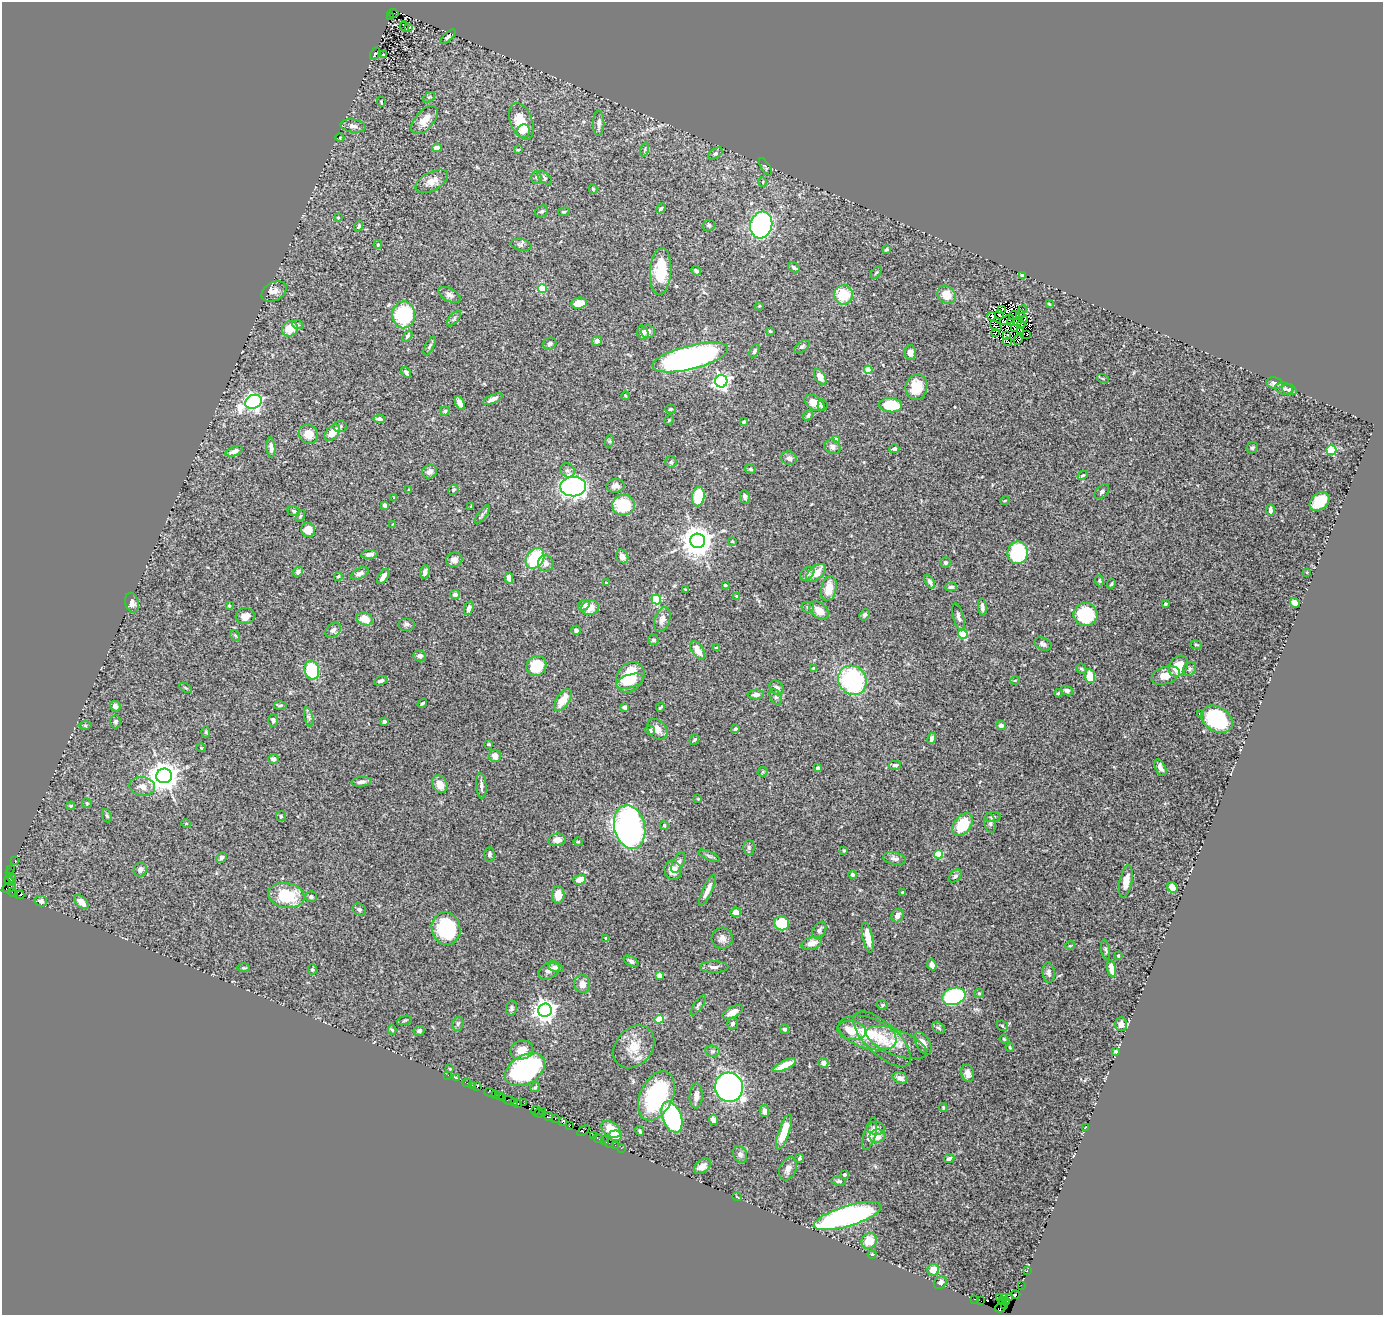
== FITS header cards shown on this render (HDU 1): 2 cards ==
NAXIS1  =                 1381
NAXIS2  =                 1313

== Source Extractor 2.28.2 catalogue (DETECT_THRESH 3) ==
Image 1381 x 1313 px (HDU 1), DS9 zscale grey, 1 PNG px = 1 image px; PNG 1385 x 1317 px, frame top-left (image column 1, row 1313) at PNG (2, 2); each listed source drawn as its Kron ellipse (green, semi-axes under 4 px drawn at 4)
Background 0.892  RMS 0.026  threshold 0.0773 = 3 sigma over >= 5 px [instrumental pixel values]
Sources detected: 425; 8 with non-positive FLUX_AUTO (blend fragments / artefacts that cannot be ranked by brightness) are neither listed nor drawn; the other 417 listed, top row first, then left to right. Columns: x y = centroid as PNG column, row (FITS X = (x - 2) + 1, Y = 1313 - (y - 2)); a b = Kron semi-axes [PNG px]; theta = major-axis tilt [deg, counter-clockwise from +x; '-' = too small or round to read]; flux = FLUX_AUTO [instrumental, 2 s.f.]
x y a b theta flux
393 13 5 2 - 62
391 16 2 2 - 35
404 27 5 2 - 4.4
409 28 3 2 - 6.6
448 37 9 4 44 3.4
375 54 6 4 63 2
383 55 3 2 - 1.7
429 97 7 3 35 2.3
381 102 5 3 - 1.7
425 120 17 9 48 20
521 121 19 11 -69 47
599 123 13 5 89 8.4
353 126 12 6 -7 8.7
523 131 7 6 - 6.2
340 137 4 3 - 1.3
437 148 5 4 - 8.7
518 150 3 3 - 1.5
645 150 7 3 71 2.2
715 153 8 4 33 3.1
765 167 10 4 -58 2.5
536 177 6 5 - 3.2
545 178 9 5 -44 3.5
432 181 17 9 28 15
763 182 5 3 - 1.8
593 189 5 4 - 2.2
661 208 5 4 - 2.6
542 211 6 5 - 3.3
564 212 6 4 7 2.1
338 218 3 2 - 1.2
709 225 6 5 - 3
761 225 13 11 74 380
359 226 5 3 - 2.5
378 244 4 4 - 2
521 245 10 6 -12 4.8
886 249 3 3 - 2.3
794 267 6 4 -33 3.6
661 271 23 10 86 59
696 271 5 3 - 4.5
876 273 7 4 52 2.4
1023 275 4 4 - 10
542 289 4 4 - 78
274 291 13 9 29 11
449 295 12 6 -28 7.4
843 295 9 9 - 54
946 295 10 8 -44 30
579 303 8 5 7 21
1049 304 4 3 - 1.5
759 306 4 3 - 1.7
1002 309 3 2 - 0.22
1023 309 4 3 - 1.1
1020 314 4 3 - 0.49
404 315 13 11 88 120
999 315 4 2 - 1
992 316 4 4 - 1.4
1014 316 5 2 - 0.33
454 318 9 4 49 3.4
1007 320 7 2 21 0.32
1025 320 3 2 - 1
1017 321 3 2 - 2.2
1011 323 2 2 - 1
298 325 6 4 -19 2.7
1021 325 4 3 - 1.1
996 326 6 2 -32 1.6
290 329 8 7 - 26
1015 329 3 2 - 0.53
770 331 3 3 - 2
1021 331 3 2 - 1.8
648 332 7 6 - 7.8
643 333 7 5 -72 7.2
996 333 4 2 - 0.51
1027 335 3 2 - 0.54
407 336 6 4 53 3
1007 336 2 2 - 0.54
1018 340 5 2 - 2.2
597 341 5 5 - 4.8
1007 342 4 2 - 3.6
550 344 7 6 - 4.3
430 346 10 4 63 4
802 346 9 4 36 3.5
754 351 7 4 62 3.2
910 352 7 6 - 9.5
690 357 39 12 14 600
868 370 4 4 - 51
406 372 6 4 -56 4.1
820 377 8 5 -59 13
1103 379 6 4 -20 2.4
721 381 6 6 - 590
1275 383 8 5 -10 7.6
916 387 13 11 80 38
1284 389 9 6 -8 5.7
1289 390 7 5 -23 5.2
626 396 4 3 - 1.3
493 399 10 4 24 7.9
253 402 8 6 24 640
460 403 7 4 -66 8.9
815 403 11 7 -32 19
822 405 6 5 - 4
891 405 11 7 -5 63
671 409 5 4 - 1.9
445 411 4 4 - 2.5
808 415 6 4 53 4.1
379 419 6 3 -4 4.6
669 420 5 4 - 1.6
744 422 4 3 - 2.5
340 426 6 6 - 4.2
332 433 9 6 48 22
308 434 10 9 - 21
836 440 4 4 - 16
610 441 6 4 71 2.2
833 447 8 7 - 6.9
271 448 10 4 -84 8.2
1252 448 6 5 - 3.2
894 449 5 4 - 4.8
1331 450 5 5 - 100
234 451 9 4 20 8.7
789 458 8 6 -21 5.9
671 462 5 5 - 3.1
750 469 5 4 - 2.5
567 470 7 6 - 4.6
429 472 7 6 - 7.4
1083 475 5 3 - 1.9
616 486 9 7 11 7.5
573 487 13 9 2 750
409 490 4 4 - 1.5
453 490 5 4 - 2.8
1102 492 9 5 45 4.3
698 496 10 6 82 60
745 497 7 4 -81 3.6
394 498 4 3 - 1.5
1005 500 5 3 - 1.4
1319 501 11 8 39 59
385 505 4 3 - 5.1
623 505 11 10 - 75
471 506 3 3 - 2
1270 510 6 3 -86 5.5
294 511 6 4 -20 2.9
482 514 11 3 52 3.8
300 516 6 4 61 2.3
393 524 3 3 - 1.2
308 530 7 7 - 22
698 541 7 7 - 3000
732 541 4 3 - 1.6
1018 553 11 10 - 160
369 554 8 4 3 7
622 556 7 5 -57 8.1
535 558 11 8 54 97
454 560 8 7 - 9.2
945 562 5 5 - 3
546 563 8 7 - 6.5
298 572 5 4 - 5.6
425 572 7 5 75 7.7
1307 572 3 2 - 1.2
360 573 9 5 25 6.8
816 573 12 6 39 25
807 574 8 6 42 5.6
338 576 4 3 - 2
383 576 8 4 57 9.2
509 578 6 4 -84 10
1100 581 6 4 -87 2.2
930 582 7 4 -61 5.6
606 583 3 2 - 1.7
1111 584 5 3 - 2.2
725 585 3 3 - 2.4
951 587 6 4 1 6.2
829 588 12 7 79 29
686 589 4 2 - 2
455 594 5 4 - 4.9
736 596 4 4 - 1.5
656 599 5 4 - 100
132 603 10 6 -75 8.7
1295 603 5 4 - 16
1165 604 3 3 - 5
584 605 6 5 - 8.4
229 606 4 4 - 3.2
808 607 6 5 - 3.2
982 607 9 4 -84 5.3
469 608 7 4 70 8.3
590 608 9 7 18 19
819 610 11 7 -40 18
865 615 6 4 56 3.6
1085 615 12 11 - 98
245 616 9 8 - 14
958 617 14 5 -75 7.4
365 619 8 6 -23 24
662 619 12 7 70 11
406 624 8 6 0 4.8
333 630 9 6 44 6.1
576 630 5 4 - 4.3
963 634 5 4 - 82
235 635 6 4 -52 2.3
653 640 5 5 - 3.1
1043 644 9 6 -25 5.9
1196 645 5 3 - 1.8
716 648 3 3 - 1.8
698 650 10 5 -57 16
420 656 6 5 - 6.1
536 666 10 9 - 58
1178 666 11 8 55 38
813 668 3 2 - 1.6
1081 669 5 4 - 2.7
1190 669 7 6 - 3.7
312 670 9 7 -77 89
1165 675 14 8 18 19
1090 676 7 5 -84 35
630 677 16 13 52 65
852 680 15 13 -55 200
1015 680 5 3 - 1.3
381 681 7 4 20 3.9
630 681 14 6 18 28
186 688 7 4 -31 2.1
777 688 8 6 -48 8.8
1067 690 6 4 -26 5.3
1058 693 4 3 - 1.7
756 695 8 5 2 6.2
776 697 8 5 -61 4.2
563 700 12 6 56 25
422 703 5 3 - 2.2
280 705 6 4 3 2.6
115 706 5 5 - 7.4
624 707 4 3 - 4.8
660 707 4 2 - 2.1
1200 714 4 3 - 2.1
309 717 10 4 -77 4.4
1217 719 17 12 -31 150
273 720 6 5 - 5.5
384 721 4 3 - 6.5
115 722 6 5 - 4.1
85 725 6 4 -2 2.6
1001 725 5 4 - 6.6
657 729 11 9 -48 13
735 729 4 4 - 2.7
650 730 5 3 - 3.7
206 732 6 4 89 1.8
932 738 6 4 66 6
694 739 5 3 - 2.3
489 744 4 3 - 2.2
201 748 5 3 - 1.2
495 756 6 6 - 13
273 759 5 4 - 4.7
895 765 6 4 -1 5.1
818 768 4 3 - 2.8
1160 768 9 5 -63 8
763 772 5 4 - 1.9
164 776 7 7 - 2600
361 782 10 5 4 6.8
440 784 9 7 -62 16
142 786 13 9 -9 14
481 786 13 5 -85 7.1
698 799 3 3 - 1.4
87 803 5 4 - 2.1
71 806 4 3 - 2.1
107 816 7 4 -70 2.7
281 816 5 5 - 2.6
993 817 8 5 3 4.6
186 823 5 3 - 1.3
990 823 9 5 -76 4.8
664 825 4 4 - 3.4
962 825 13 8 53 62
630 827 22 15 -76 610
557 840 9 6 7 11
578 842 5 3 - 1.5
749 848 7 5 -89 4.3
844 850 3 2 - 1.9
489 854 7 5 88 4.2
938 854 4 4 - 57
709 856 12 4 -25 4.3
221 857 5 5 - 3.9
894 858 11 6 -11 6.5
15 860 3 2 - 20
678 863 11 5 64 8
11 869 2 2 - 20
140 869 7 6 - 7
673 870 10 8 -75 16
10 873 4 3 - 42
852 875 4 4 - 6
955 876 8 5 46 4.1
12 878 4 3 - 37
580 880 6 5 - 18
9 881 5 3 - 41
1126 881 16 6 79 20
1172 887 6 5 - 17
9 888 7 3 24 65
707 890 17 4 65 12
12 892 5 2 - 17
903 892 4 3 - 2.9
20 895 5 3 - 81
286 895 18 12 -9 69
558 895 9 6 88 16
311 897 6 5 - 4.1
41 901 6 5 - 5.6
81 902 8 5 -44 14
359 909 7 5 -28 3.8
736 912 5 5 - 11
897 915 7 5 59 8.9
782 923 7 7 - 67
446 928 16 14 -73 110
819 930 9 6 58 4.9
868 937 15 5 -78 25
606 938 3 3 - 1.6
722 938 10 10 - 11
812 943 10 6 18 13
1070 945 5 3 - 1.4
1106 950 10 4 -78 3.2
1118 956 4 3 - 1.4
631 961 8 4 -30 4.5
932 965 6 4 -66 7
714 967 14 5 0 7.7
243 968 6 3 0 1.8
556 968 8 4 -15 6.2
312 969 5 4 - 2.5
1112 969 9 4 -78 18
549 970 12 7 35 7.8
1049 973 10 6 -83 5.1
659 975 4 4 - 22
582 984 9 8 - 11
979 993 5 4 - 2.4
954 996 12 8 15 200
698 1005 12 4 55 3.9
882 1005 6 4 -21 2.1
511 1008 7 5 79 4
545 1010 7 7 - 1100
733 1012 11 5 27 14
659 1019 4 4 - 40
405 1020 8 3 19 2.2
458 1024 7 5 70 3.9
732 1024 6 5 - 4.5
1121 1024 7 6 - 11
1002 1026 6 5 - 2.5
938 1028 7 5 -39 4.1
784 1029 5 4 - 5.5
392 1030 4 3 - 2.7
851 1030 14 9 -8 25
419 1031 6 5 - 4.5
868 1033 30 15 -18 60
882 1039 36 16 -43 47
1004 1039 4 3 - 1.7
896 1043 32 12 -21 34
923 1043 12 6 -60 11
634 1047 23 18 50 38
1010 1047 4 3 - 1.8
522 1050 12 9 14 19
712 1051 7 5 -13 3.6
1115 1051 3 3 - 2.2
823 1063 5 5 - 6.9
785 1065 12 4 25 25
450 1069 3 3 - 1.6
525 1070 22 14 31 310
968 1073 8 6 -76 8.8
448 1075 3 2 - 2.6
457 1078 3 2 - 6.3
900 1078 8 5 -17 8.7
467 1083 4 3 - 33
472 1085 3 2 - 11
477 1087 3 2 - 32
535 1087 5 4 - 2.4
729 1087 15 14 - 740
490 1093 6 2 -19 24
495 1094 2 2 - 13
499 1096 2 2 - 27
656 1096 26 16 65 180
696 1096 12 6 87 11
502 1097 2 2 - 36
509 1100 6 3 -9 37
514 1103 3 3 - 25
518 1103 3 3 - 10
524 1103 2 2 - 19
943 1107 4 3 - 1.8
535 1111 4 2 - 31
542 1111 2 2 - 16
764 1111 6 5 - 8.4
539 1113 5 3 - 34
548 1117 4 3 - 42
672 1117 16 9 -69 260
555 1119 3 3 - 72
713 1120 5 4 - 11
563 1121 3 2 - 37
569 1125 4 2 - 21
876 1128 9 6 -4 10
1085 1128 4 2 - 0.8
611 1129 10 7 -34 39
583 1131 7 4 36 32
640 1131 5 3 - 2.4
784 1132 18 5 71 39
870 1134 16 6 74 10
594 1135 4 3 - 17
615 1136 7 5 3 23
877 1136 8 6 11 21
599 1139 5 3 - 42
605 1141 3 3 - 47
610 1143 4 2 - 20
615 1145 2 2 - 6
621 1148 2 2 - 15
740 1154 9 6 -68 5.8
799 1158 4 4 - 2.5
949 1159 5 4 - 5
702 1166 9 6 38 14
788 1169 12 8 68 10
844 1175 3 3 - 4.5
839 1181 7 4 -9 3.8
737 1197 5 3 - 1.2
848 1216 35 10 17 500
869 1241 8 7 - 29
872 1255 4 4 - 2.8
933 1270 6 5 - 17
1027 1270 3 2 - 29
940 1283 7 5 45 5.5
1021 1285 2 2 - 15
1015 1294 5 3 - 46
1004 1297 2 2 - 160
1010 1297 3 3 - 26
999 1298 3 2 - 19
975 1299 3 2 - 7
981 1301 2 2 - 24
1002 1301 3 2 - 8
1007 1301 2 2 - 92
1005 1305 3 3 - 56
1000 1308 5 3 - 85
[8 non-positive-flux detections neither listed nor drawn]